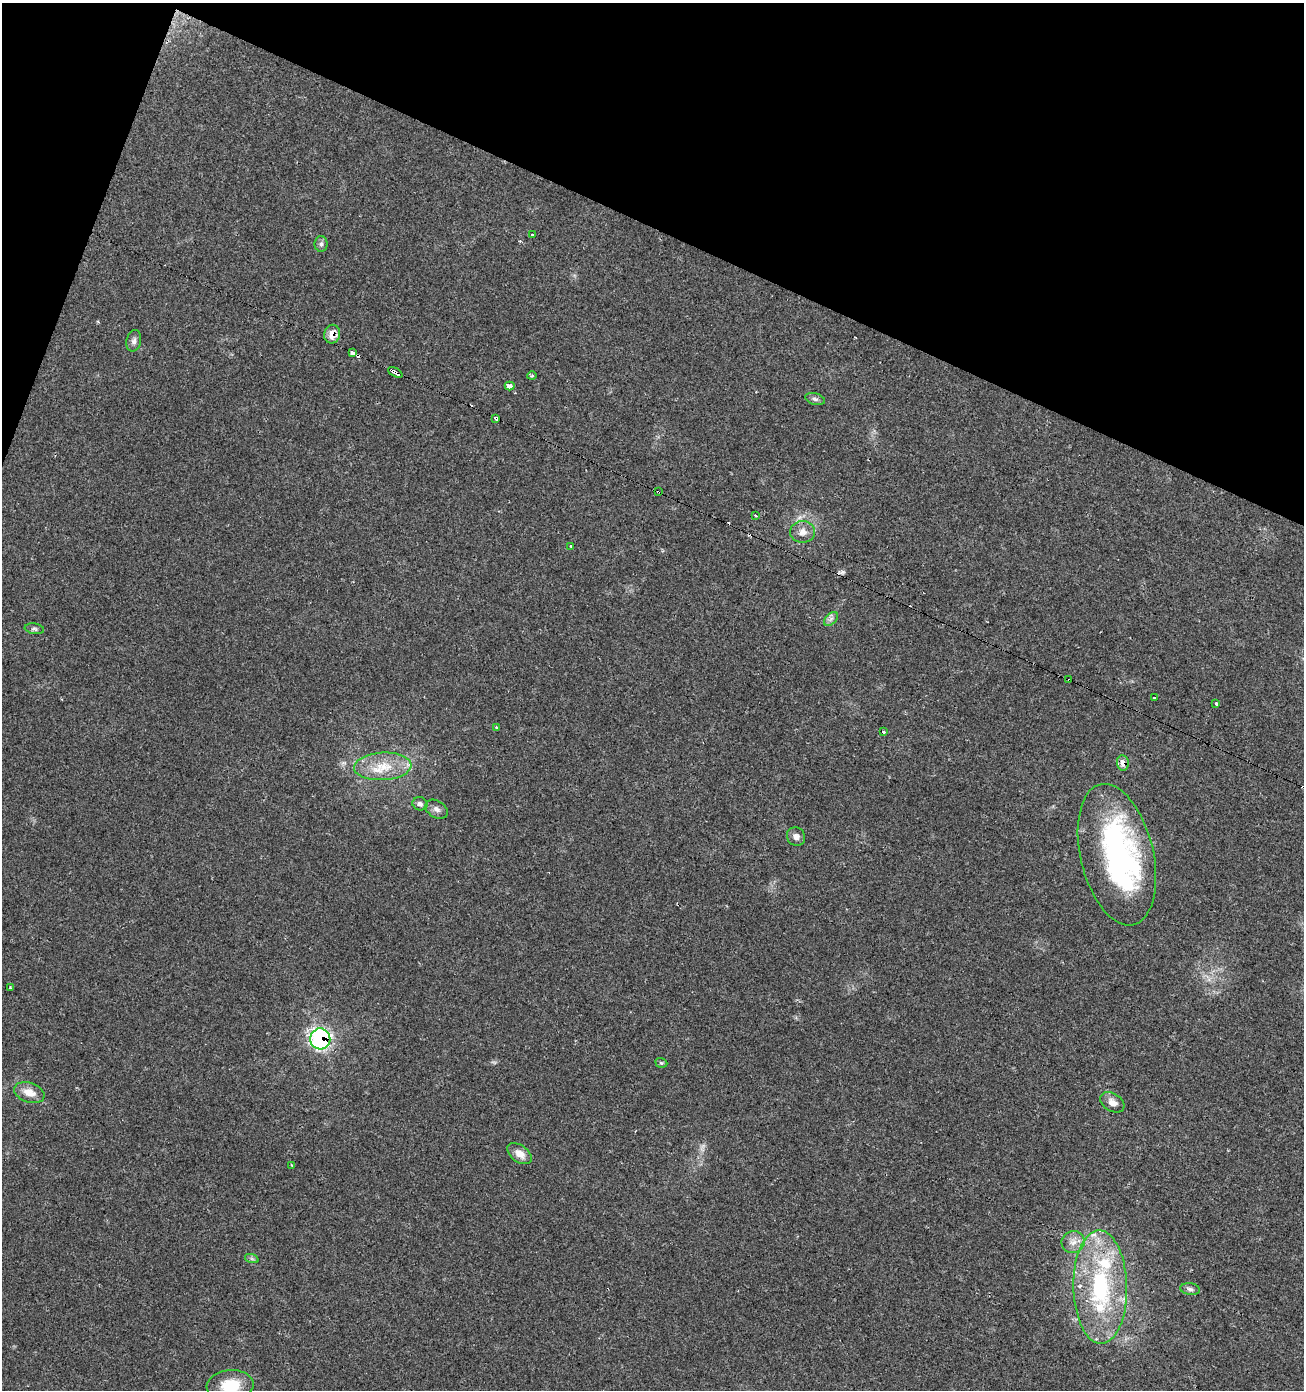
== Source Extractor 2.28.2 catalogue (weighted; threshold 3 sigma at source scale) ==
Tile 2 of 4 x 4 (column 2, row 1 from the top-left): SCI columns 1512-2813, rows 4171-5558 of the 5691 x 5558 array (HDU 1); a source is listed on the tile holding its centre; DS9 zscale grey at full resolution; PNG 1306 x 1392 px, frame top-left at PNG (2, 3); each listed source drawn as its Kron ellipse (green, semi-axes under 4 px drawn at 4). Shown black and unused: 19% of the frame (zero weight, under 2 of 3 exposures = <1% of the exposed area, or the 3 px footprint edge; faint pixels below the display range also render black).
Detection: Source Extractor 2.28.2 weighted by HDU 2 'WHT'; one run over the whole footprint, this tile lists its part. Background 0.0504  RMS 0.0045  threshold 0.0203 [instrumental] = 3 sigma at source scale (4.5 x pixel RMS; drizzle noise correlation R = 1.50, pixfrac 1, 0.0396/0.0396 arcsec/px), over >= 5 px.
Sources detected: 48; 1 inside a brighter object's white glare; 4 cosmic-ray / hot-pixel residue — neither listed nor drawn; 4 inside a brighter listed object's ellipse — not listed separately; the other 39 listed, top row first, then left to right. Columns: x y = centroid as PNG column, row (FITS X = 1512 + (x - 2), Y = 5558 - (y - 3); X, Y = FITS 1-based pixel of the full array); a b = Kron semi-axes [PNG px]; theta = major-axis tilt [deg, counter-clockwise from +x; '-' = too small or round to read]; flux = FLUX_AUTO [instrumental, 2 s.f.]
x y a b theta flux
532 235 3 3 - 2.6
321 244 8 6 90 1.2
332 334 9 8 - 5.1
134 341 11 7 76 1.7
352 353 4 3 - 16
395 372 8 3 -28 9.2
532 376 4 4 - 0.56
510 386 5 4 - 2.6
815 399 10 5 -16 1.3
496 418 4 3 - 4.5
658 492 3 2 - 0.61
756 516 3 3 - 1.1
803 532 12 10 -1 3.4
571 546 3 3 - 2.9
831 619 8 5 45 1.5
34 629 10 5 -9 1.1
1069 680 3 3 - 3.2
1154 698 3 3 - 1.2
1216 703 4 3 - 3.9
496 727 4 3 - 0.46
883 731 3 3 - 2.3
1123 763 8 6 -83 3.6
383 766 28 14 3 13
420 804 7 6 - 1.7
436 809 12 8 -31 2.1
796 837 9 8 - 2.3
1117 855 72 36 -76 110
10 988 3 2 - 0.51
320 1039 10 10 - 90
661 1063 6 4 -20 0.68
29 1093 16 10 -19 5.4
1112 1102 13 9 -32 3.2
519 1154 14 8 -36 4.3
291 1165 4 2 - 0.32
1073 1242 12 10 25 3.8
252 1259 7 4 -19 0.84
1100 1287 57 27 -89 57
1190 1289 10 6 -8 1.5
230 1385 23 15 5 14
Overlapping masked pixels (flux is a lower limit): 8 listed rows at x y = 332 334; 395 372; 496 418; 658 492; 1069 680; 1123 763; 320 1039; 1100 1287
Isophote crosses this tile's border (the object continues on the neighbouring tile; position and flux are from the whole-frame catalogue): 1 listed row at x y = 230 1385